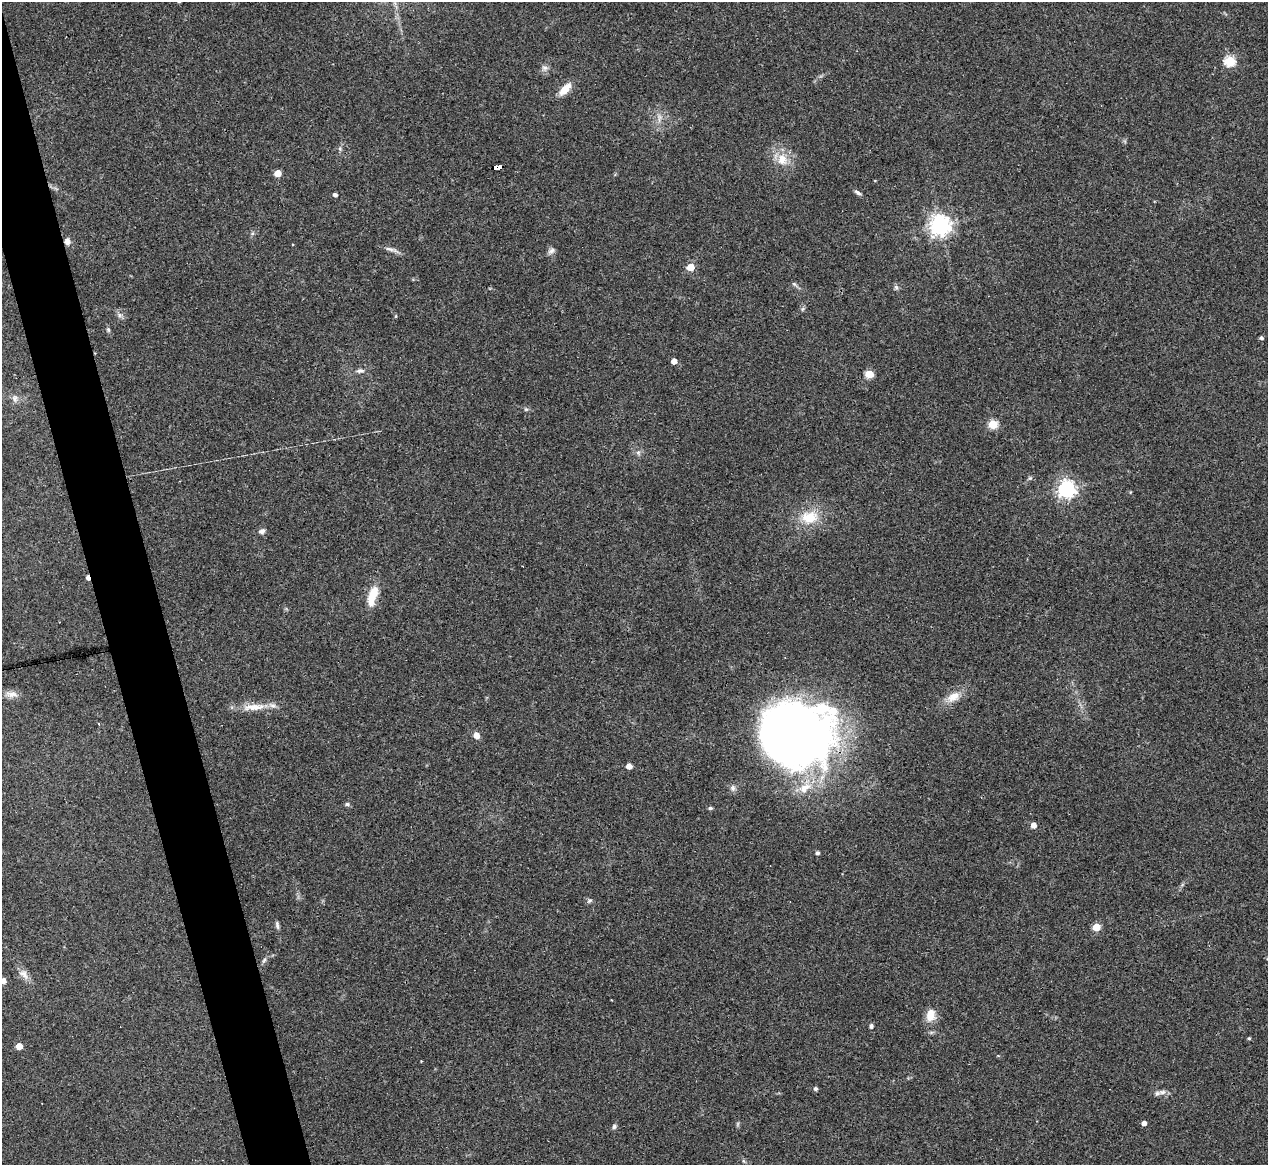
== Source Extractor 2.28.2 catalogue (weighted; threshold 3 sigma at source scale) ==
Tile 11 of 4 x 4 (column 3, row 3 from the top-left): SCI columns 2531-3796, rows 1416-2578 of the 5061 x 5039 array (HDU 1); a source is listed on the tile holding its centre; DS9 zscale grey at full resolution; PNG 1270 x 1167 px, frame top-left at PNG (2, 2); no overlay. Shown black and unused: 4% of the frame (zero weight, under 3 of 4 exposures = <1% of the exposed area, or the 3 px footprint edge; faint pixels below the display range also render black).
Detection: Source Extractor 2.28.2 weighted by HDU 2 'WHT'; one run over the whole footprint, this tile lists its part. Background 0.0954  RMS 0.0058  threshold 0.026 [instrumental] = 3 sigma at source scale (4.5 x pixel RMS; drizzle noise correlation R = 1.50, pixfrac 1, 0.05/0.05 arcsec/px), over >= 5 px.
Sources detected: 66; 2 inside a brighter object's white glare — not listed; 2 inside a brighter listed object's ellipse — not listed separately; the other 62 listed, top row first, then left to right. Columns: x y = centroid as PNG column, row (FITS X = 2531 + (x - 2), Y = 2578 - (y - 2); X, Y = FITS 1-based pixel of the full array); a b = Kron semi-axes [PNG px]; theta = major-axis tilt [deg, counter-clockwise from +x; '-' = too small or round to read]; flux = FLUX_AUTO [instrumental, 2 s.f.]
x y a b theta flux
1230 61 5 5 - 45
544 68 9 6 14 2
565 89 15 7 47 8.6
659 118 15 4 82 2.4
340 149 6 4 -72 0.94
782 159 17 14 -88 9.8
498 167 9 4 7 170
278 173 5 5 - 11
857 192 9 5 -29 1.5
335 195 5 4 - 1.2
940 225 7 7 - 390
67 241 8 6 -84 2.8
390 249 14 5 -15 2.5
551 251 10 6 39 1.9
691 267 5 5 - 12
794 284 7 5 -43 1.1
896 287 8 4 -45 1.2
803 309 6 5 - 1
119 315 7 4 -90 1.4
396 316 5 3 - 0.55
108 330 6 4 -70 0.89
1262 338 4 4 - 1.3
674 361 4 4 - 5
360 371 11 6 4 2.2
869 374 5 5 - 20
15 399 10 7 -60 2.5
526 409 6 4 18 0.8
993 424 5 5 - 28
638 452 7 6 - 1.5
1030 478 5 5 - 0.87
1066 489 7 6 - 240
809 517 26 18 4 16
262 531 8 6 25 2
88 578 5 3 - 3.7
372 596 26 10 73 12
11 694 18 8 -5 4
953 697 21 12 31 7.7
254 707 35 9 5 9.6
99 723 3 2 - 1
476 735 7 6 - 4.1
789 737 73 60 -2 450
629 766 5 4 - 4.9
733 788 9 6 90 1.9
347 804 6 5 - 1.1
710 808 6 4 2 1
1034 825 5 5 - 4.5
818 853 4 4 - 1.5
589 901 8 5 20 1.1
277 925 11 4 -83 1.5
1096 927 5 5 - 19
264 960 8 5 54 1.3
24 974 17 9 -47 4.4
3 981 5 4 - 4.4
612 1000 2 2 - 0.52
931 1015 16 11 82 7.2
871 1026 7 5 89 1.1
1249 1038 4 3 - 0.7
19 1046 5 4 - 7.3
816 1089 4 4 - 1.4
1162 1092 12 7 2 2.8
1144 1123 4 4 - 3.1
614 1127 7 6 - 1.3
Overlapping masked pixels (flux is a lower limit): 4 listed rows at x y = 498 167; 67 241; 88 578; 789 737
Isophote crosses this tile's border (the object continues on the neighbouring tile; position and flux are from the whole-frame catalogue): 1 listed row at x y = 3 981